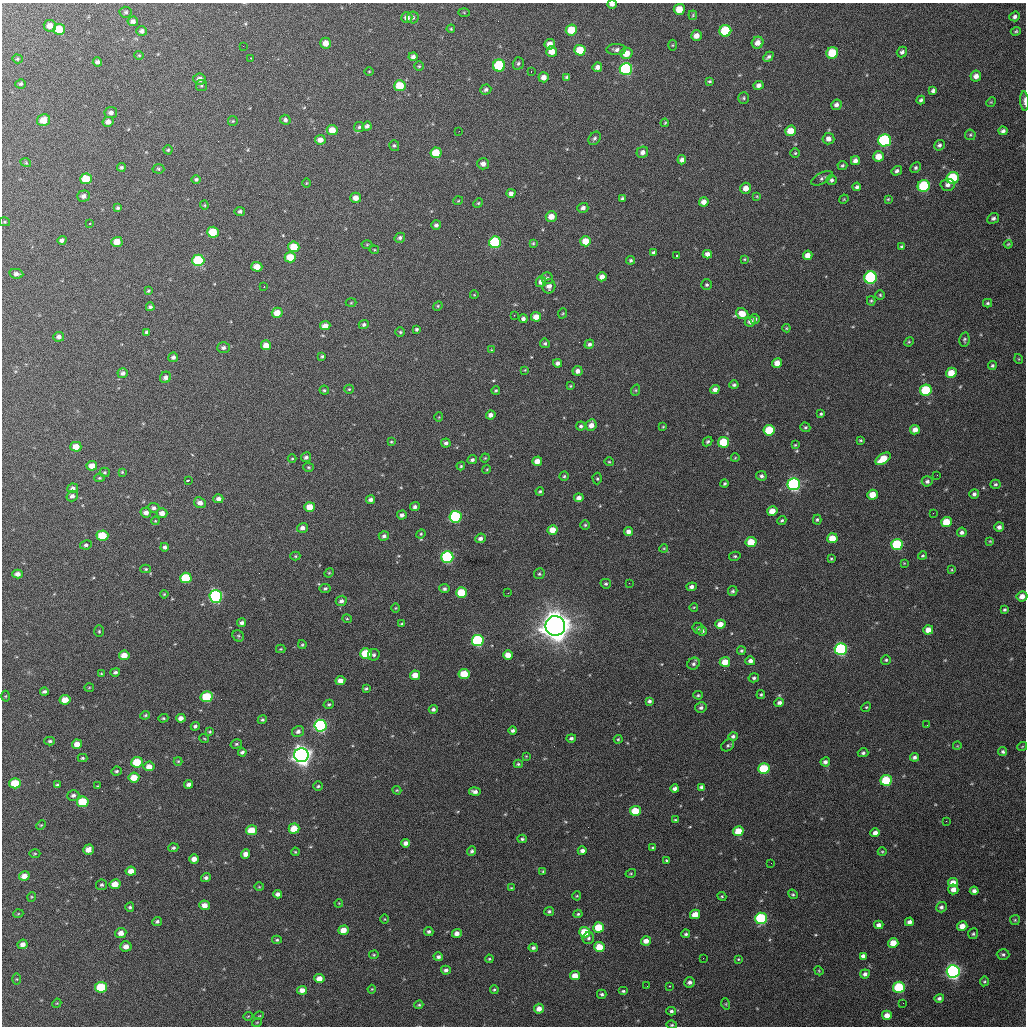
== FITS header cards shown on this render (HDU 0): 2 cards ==
NAXIS1  =                 1024 / length of data axis 1
NAXIS2  =                 1024 / length of data axis 2

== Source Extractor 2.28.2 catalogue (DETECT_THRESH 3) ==
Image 1024 x 1024 px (HDU 0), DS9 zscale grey, 1 PNG px = 1 image px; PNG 1028 x 1028 px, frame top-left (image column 1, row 1024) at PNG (2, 3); each listed source drawn as its Kron ellipse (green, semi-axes under 4 px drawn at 4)
Background 355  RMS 16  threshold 48.2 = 3 sigma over >= 5 px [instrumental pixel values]
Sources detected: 501; of the 501, the 500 brightest by FLUX_AUTO listed and drawn (1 fainter detections omitted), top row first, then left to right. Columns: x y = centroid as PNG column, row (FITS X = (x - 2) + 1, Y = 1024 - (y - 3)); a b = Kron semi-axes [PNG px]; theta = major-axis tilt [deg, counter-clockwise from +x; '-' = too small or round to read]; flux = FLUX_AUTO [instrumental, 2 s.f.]
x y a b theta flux
612 4 4 3 - 3.8e+03
679 9 5 5 - 1.7e+04
126 12 6 5 - 2.1e+03
464 12 5 4 - 1.1e+03
693 15 5 4 - 1.1e+03
1015 16 5 5 - 2.9e+03
407 18 5 5 - 5.9e+03
413 18 6 6 - 2.3e+03
133 21 5 5 - 3.9e+03
50 26 6 5 - 7.3e+03
59 29 6 5 - 2.1e+04
451 29 4 3 - 1.1e+03
571 30 6 5 - 2.7e+04
142 31 5 5 - 3.2e+03
725 31 6 6 - 5.6e+04
1016 31 5 3 - 1.4e+03
696 36 5 5 - 7.4e+03
326 43 5 5 - 9.7e+03
758 43 6 5 - 7.9e+03
550 44 5 5 - 8.9e+03
672 45 5 3 - 1.1e+03
243 46 2 2 - 6.0e+02
616 49 10 5 1 3.8e+03
580 50 5 5 - 2.6e+04
552 52 5 5 - 1.0e+04
902 52 5 5 - 2.9e+03
626 53 6 5 - 1.4e+04
832 53 6 5 - 3.9e+04
139 55 5 4 - 1.2e+03
413 57 4 4 - 3.4e+03
768 57 6 4 45 2.7e+03
251 58 3 2 - 1.0e+03
17 59 5 4 - 1.5e+03
97 62 4 4 - 3.2e+03
518 63 6 5 - 2.2e+03
499 65 6 6 - 7.6e+04
419 66 4 4 - 1.4e+03
597 67 5 4 - 5.1e+03
626 69 6 6 - 1.4e+05
369 71 5 3 - 9.1e+02
531 71 2 2 - 8.5e+02
976 76 5 5 - 5.6e+03
544 77 5 5 - 6.9e+03
567 77 4 4 - 2.2e+03
200 79 6 5 - 5.9e+03
709 81 4 3 - 1.4e+03
21 84 5 4 - 1.9e+03
201 85 5 5 - 1.8e+03
759 85 5 4 - 4.4e+03
400 86 6 5 - 3.0e+04
486 89 5 5 - 2.6e+03
933 91 4 4 - 2.4e+03
744 98 6 5 - 1.8e+03
921 100 4 3 - 2.3e+03
1024 101 10 3 -86 3.6e+03
991 102 5 4 - 1.2e+03
836 105 5 5 - 4.3e+03
111 113 6 5 - 4.1e+03
44 120 6 6 - 1.4e+04
285 120 5 5 - 2.9e+03
233 121 5 5 - 1.3e+03
108 122 5 5 - 6.2e+03
665 123 4 3 - 1.1e+03
367 126 5 4 - 3.3e+03
359 127 5 5 - 1.9e+03
332 130 5 5 - 1.5e+04
459 131 2 2 - 1.4e+03
791 131 5 5 - 1.6e+04
1003 131 4 4 - 2.9e+03
970 135 5 5 - 1.6e+03
595 138 7 5 55 2.6e+03
828 139 6 5 - 5.6e+03
320 140 5 4 - 6.8e+03
884 140 6 6 - 1.3e+05
939 145 5 5 - 2.6e+03
394 146 5 5 - 1.8e+03
168 150 4 4 - 1.6e+03
642 152 6 5 - 4.8e+03
436 153 5 5 - 2.4e+04
795 153 5 5 - 1.5e+03
879 156 5 5 - 1.2e+04
682 160 4 4 - 4.3e+03
855 161 4 4 - 4.6e+03
26 163 5 3 - 9.8e+02
483 164 6 5 - 5.6e+03
842 165 5 4 - 1.7e+03
121 167 4 4 - 2.0e+03
916 168 6 4 45 2.1e+03
158 169 6 4 -4 1.6e+03
897 171 5 4 - 2.6e+03
822 178 12 5 28 2.8e+03
953 178 6 6 - 6.9e+04
86 179 6 5 - 2.4e+04
196 179 5 4 - 2.1e+03
831 180 5 5 - 2.3e+03
306 183 4 3 - 8.4e+02
948 185 7 6 - 4.3e+03
924 186 6 6 - 7.7e+04
857 187 4 3 - 2.5e+03
746 188 5 5 - 9.0e+03
511 193 4 4 - 4.3e+03
84 196 6 5 - 4.1e+03
757 196 4 3 - 1.0e+03
356 198 5 5 - 8.6e+03
622 198 4 3 - 2.0e+03
844 199 5 3 - 1.0e+03
888 199 4 4 - 1.1e+03
458 201 5 3 - 9.4e+02
704 202 5 4 - 7.6e+03
478 203 5 4 - 1.4e+03
204 205 4 4 - 1.1e+03
118 208 3 3 - 1.9e+03
583 208 5 5 - 4.0e+03
240 211 5 4 - 2.4e+03
551 216 5 5 - 1.1e+04
993 218 6 5 - 2.9e+03
5 222 6 4 -12 1.4e+03
90 223 3 2 - 1.3e+03
436 225 5 4 - 3.5e+03
213 232 6 5 - 2.9e+04
400 238 5 4 - 2.6e+03
62 240 4 4 - 3.3e+03
586 241 5 5 - 1.7e+04
117 242 5 5 - 1.4e+04
495 242 6 6 - 9.6e+04
533 243 4 4 - 1.4e+03
367 244 5 3 - 1.1e+03
1008 244 4 3 - 1.1e+03
294 247 5 5 - 2.6e+04
902 247 4 4 - 2.1e+03
374 250 5 3 - 1.0e+03
653 252 3 3 - 1.7e+03
707 254 4 4 - 5.4e+03
677 255 3 3 - 3.2e+03
808 255 5 4 - 8.5e+03
290 257 5 5 - 2.2e+04
744 259 4 4 - 9.7e+02
198 260 6 5 - 7.8e+04
631 260 4 4 - 1.7e+03
257 267 5 5 - 1.2e+04
16 274 7 4 -10 3.4e+03
602 277 5 4 - 6.3e+03
547 278 6 5 - 2.3e+03
871 278 6 6 - 1.6e+05
541 282 5 5 - 5.7e+03
707 285 5 5 - 1.9e+03
549 286 7 6 - 4.6e+03
264 287 2 2 - 7.5e+02
148 291 4 3 - 1.3e+03
474 295 4 3 - 6.9e+02
880 295 5 4 - 1.4e+03
871 301 4 4 - 1.4e+03
351 303 5 3 - 1.1e+03
987 303 4 3 - 1.6e+03
438 306 5 4 - 1.4e+03
150 307 4 3 - 2.5e+03
277 313 5 5 - 1.5e+04
563 313 5 3 - 1.0e+03
742 314 6 5 - 1.4e+04
514 315 2 2 - 5.8e+02
536 317 5 5 - 9.9e+03
523 319 4 4 - 3.1e+03
755 319 5 5 - 2.6e+03
750 321 6 5 - 4.8e+03
364 324 5 4 - 2.6e+03
325 326 5 4 - 9.2e+03
786 328 4 4 - 1.0e+03
417 329 4 3 - 2.0e+03
147 332 4 3 - 2.1e+03
400 332 5 4 - 1.6e+03
59 337 5 5 - 3.9e+03
964 340 7 5 79 2.0e+03
909 342 5 4 - 1.2e+03
545 343 5 4 - 1.9e+03
589 344 5 4 - 3.1e+03
266 345 5 5 - 1.2e+04
223 348 6 5 - 2.9e+03
491 350 4 3 - 8.5e+02
322 356 4 3 - 1.5e+03
173 357 5 4 - 3.1e+03
1019 359 5 3 - 8.6e+02
557 363 4 4 - 3.7e+03
777 363 5 5 - 1.1e+04
992 366 4 4 - 1.6e+03
525 370 3 2 - 8.5e+02
577 371 5 5 - 5.0e+03
123 373 5 5 - 3.6e+03
951 373 5 5 - 1.6e+04
165 377 6 5 - 4.2e+03
734 385 4 4 - 2.2e+03
570 386 4 3 - 1.0e+03
349 389 4 4 - 1.3e+03
324 390 4 4 - 1.3e+03
496 390 4 4 - 1.5e+03
636 390 6 4 72 1.2e+03
715 390 5 4 - 5.2e+03
926 390 6 5 - 6.1e+04
821 414 4 4 - 1.5e+03
491 415 5 4 - 5.2e+03
439 417 5 3 - 8.2e+02
591 425 6 5 - 7.7e+03
581 426 5 4 - 2.3e+03
663 427 3 3 - 8.9e+02
805 427 5 4 - 1.7e+03
769 430 5 5 - 4.0e+04
915 430 5 4 - 6.4e+03
860 440 4 3 - 1.3e+03
708 441 5 4 - 1.8e+03
391 442 3 3 - 1.1e+03
724 442 5 5 - 3.9e+04
446 443 5 4 - 3.1e+03
795 445 4 3 - 1.1e+03
76 447 5 5 - 1.3e+04
306 457 5 4 - 3.0e+03
485 458 4 4 - 1.1e+03
735 458 4 2 - 9.0e+02
292 459 4 3 - 9.6e+02
883 459 8 5 34 2.2e+04
472 460 5 4 - 2.8e+03
537 461 5 4 - 9.5e+03
609 462 5 4 - 1.2e+03
92 466 5 5 - 1.0e+04
461 466 4 4 - 1.4e+03
309 467 5 4 - 1.4e+03
487 469 4 3 - 1.0e+03
104 472 5 5 - 1.6e+03
122 472 4 4 - 1.2e+03
937 475 2 2 - 7.0e+02
564 476 4 4 - 1.6e+03
761 476 5 4 - 2.9e+03
99 478 5 4 - 1.4e+03
597 479 6 4 -88 1.6e+03
188 480 4 2 - 2.4e+03
927 481 5 5 - 2.8e+03
724 484 4 3 - 1.6e+03
794 484 6 6 - 2.3e+05
995 484 5 4 - 2.1e+03
73 488 5 4 - 3.5e+03
540 491 4 3 - 1.5e+03
974 494 5 5 - 2.8e+03
873 495 5 5 - 1.6e+04
72 496 6 5 - 3.9e+03
579 498 5 4 - 5.3e+03
218 499 5 4 - 4.9e+03
371 500 4 4 - 3.9e+03
200 503 6 5 - 5.9e+03
310 507 5 5 - 1.5e+04
415 507 5 4 - 3.0e+03
154 508 6 5 - 3.0e+03
772 511 5 5 - 1.3e+04
146 512 5 5 - 5.5e+03
162 513 5 4 - 6.6e+03
933 513 2 2 - 6.7e+02
402 515 5 4 - 3.5e+03
455 517 6 6 - 1.2e+05
782 520 5 4 - 1.7e+03
817 520 5 4 - 1.6e+03
155 521 4 3 - 8.2e+02
946 522 5 5 - 2.4e+04
585 525 5 4 - 1.6e+03
999 527 5 5 - 4.0e+03
302 528 5 4 - 4.4e+03
553 530 5 4 - 1.4e+04
628 531 4 4 - 5.7e+03
962 532 5 5 - 3.4e+03
421 534 5 4 - 1.4e+03
102 536 6 5 - 3.8e+04
384 536 5 4 - 2.8e+03
480 538 5 4 - 3.7e+03
832 538 5 5 - 1.7e+04
990 541 4 3 - 1.0e+03
751 542 5 5 - 2.5e+04
86 545 6 4 10 2.4e+03
897 545 6 5 - 7.5e+04
165 547 4 4 - 3.0e+03
664 548 4 3 - 1.1e+03
295 556 5 4 - 1.4e+03
735 556 6 4 11 1.6e+03
923 556 4 4 - 1.6e+03
447 557 6 6 - 1.5e+05
831 559 4 3 - 1.1e+03
904 563 4 4 - 8.0e+02
146 569 5 4 - 1.3e+03
952 570 3 3 - 1.1e+03
329 573 5 4 - 1.3e+03
18 574 5 4 - 5.3e+03
539 574 5 5 - 1.8e+03
186 578 5 5 - 4.6e+04
629 583 3 2 - 1.0e+03
606 584 5 4 - 1.9e+03
692 587 5 4 - 4.0e+03
325 589 5 4 - 2.2e+03
444 589 5 4 - 2.4e+03
733 591 5 4 - 2.1e+03
461 593 5 5 - 3.6e+04
508 593 3 2 - 9.1e+02
164 594 4 3 - 1.0e+03
216 596 6 6 - 2.0e+05
1022 596 5 5 - 7.2e+03
341 601 5 5 - 3.6e+03
694 607 4 3 - 7.8e+02
396 608 5 3 - 9.8e+02
1004 610 4 3 - 1.7e+03
347 619 5 4 - 1.2e+03
241 623 4 4 - 3.2e+03
402 624 4 3 - 1.4e+03
720 624 5 4 - 1.1e+04
555 626 10 10 - 1.9e+06
698 628 5 5 - 2.1e+03
928 630 5 4 - 9.1e+03
99 631 6 5 - 1.5e+03
702 631 5 5 - 3.3e+03
238 636 6 5 - 1.8e+03
478 640 6 5 - 1.4e+05
302 645 4 4 - 1.3e+03
281 649 5 4 - 1.1e+03
841 649 6 6 - 1.7e+05
741 651 4 4 - 1.8e+03
366 653 5 5 - 4.0e+04
124 655 5 4 - 1.2e+04
374 655 6 5 - 2.5e+03
508 655 5 4 - 1.1e+04
886 660 5 5 - 1.7e+03
750 661 5 4 - 3.9e+03
725 662 5 5 - 1.4e+04
694 664 6 5 - 2.7e+03
115 672 5 4 - 2.2e+03
101 674 4 3 - 1.1e+03
464 674 5 5 - 2.9e+04
415 675 5 4 - 9.5e+03
754 678 5 4 - 2.1e+03
340 681 5 4 - 7.3e+03
89 687 5 3 - 8.9e+02
366 688 4 3 - 1.7e+03
44 691 4 3 - 2.4e+03
761 694 4 4 - 1.4e+03
698 695 5 3 - 1.4e+03
6 696 5 3 - 1.1e+03
207 697 6 5 - 4.7e+04
65 700 5 4 - 1.4e+04
649 701 4 4 - 2.7e+03
779 703 5 4 - 3.4e+03
329 704 5 4 - 1.7e+03
866 707 5 4 - 1.4e+03
701 708 6 5 - 3.0e+03
433 709 4 4 - 2.7e+03
145 715 5 4 - 1.4e+03
163 718 5 4 - 1.3e+03
181 718 5 4 - 5.7e+03
262 720 5 4 - 1.8e+03
927 725 2 2 - 7.1e+02
195 726 4 4 - 2.5e+03
320 726 6 6 - 2.1e+05
513 730 4 4 - 2.6e+03
298 731 6 5 - 4.0e+03
210 732 4 3 - 1.3e+03
733 736 4 4 - 2.6e+03
204 738 5 3 - 9.7e+02
571 738 5 4 - 2.5e+03
618 739 4 3 - 1.2e+03
50 741 5 4 - 2.1e+03
77 744 5 4 - 9.9e+03
236 744 6 4 16 1.8e+03
728 745 7 5 37 2.1e+03
957 746 4 3 - 8.6e+02
1022 747 5 3 - 9.4e+02
242 752 4 4 - 2.5e+03
1003 752 4 4 - 2.2e+03
863 753 5 4 - 2.2e+03
301 755 7 7 - 8.1e+05
526 756 3 3 - 8.1e+02
914 757 4 4 - 3.0e+03
83 758 5 3 - 1.7e+03
178 761 4 4 - 1.1e+03
137 762 6 5 - 3.2e+04
825 762 5 4 - 3.7e+03
518 764 4 3 - 1.5e+03
149 766 5 5 - 7.8e+03
764 769 6 5 - 5.5e+04
116 771 5 4 - 2.1e+03
134 777 5 5 - 1.7e+04
886 780 6 5 - 4.9e+04
15 783 6 5 - 3.0e+04
189 784 4 4 - 4.5e+03
57 785 4 3 - 1.9e+03
97 786 4 3 - 7.9e+02
318 786 5 4 - 1.7e+03
701 787 4 4 - 2.5e+03
675 789 4 4 - 4.0e+03
397 790 4 4 - 1.2e+03
475 791 5 3 - 4.2e+03
73 795 6 5 - 3.4e+03
83 802 6 5 - 4.1e+04
635 811 5 5 - 2.4e+04
675 820 4 3 - 1.2e+03
946 821 3 2 - 8.8e+02
41 825 5 3 - 1.1e+03
294 828 5 5 - 2.0e+04
251 830 5 5 - 1.9e+04
738 831 5 5 - 2.0e+04
875 833 4 4 - 5.3e+03
522 839 5 4 - 1.9e+03
406 843 4 4 - 5.0e+03
652 847 4 3 - 1.2e+03
173 848 5 4 - 2.1e+03
88 850 5 5 - 7.9e+03
472 851 5 4 - 2.4e+03
582 851 4 4 - 4.3e+03
295 852 4 3 - 1.0e+03
882 852 4 4 - 1.1e+03
35 854 5 3 - 1.2e+03
245 854 5 4 - 5.3e+03
194 859 5 4 - 6.8e+03
666 860 4 4 - 1.3e+03
771 863 3 2 - 7.1e+02
131 871 5 4 - 9.4e+03
543 871 4 3 - 1.3e+03
631 873 5 4 - 1.2e+03
24 876 5 4 - 7.9e+03
206 878 5 4 - 3.1e+03
953 882 5 4 - 9.4e+03
115 884 5 5 - 1.4e+04
102 885 5 5 - 2.1e+03
259 887 5 3 - 9.6e+02
511 888 3 3 - 8.4e+02
953 889 5 5 - 6.3e+03
974 891 4 4 - 3.5e+03
278 894 4 4 - 4.1e+03
793 894 5 4 - 1.7e+03
577 896 4 4 - 1.1e+03
722 896 4 4 - 1.3e+03
31 897 5 3 - 9.2e+02
339 903 4 3 - 8.6e+02
205 905 5 5 - 8.4e+03
130 907 4 4 - 1.9e+03
941 907 5 5 - 2.8e+03
549 911 5 4 - 1.9e+03
18 914 5 3 - 9.6e+02
578 914 4 4 - 1.5e+03
695 914 5 5 - 1.1e+04
761 918 6 6 - 1.0e+05
385 919 5 3 - 8.9e+02
1015 920 5 5 - 1.4e+03
157 921 5 4 - 2.3e+03
909 922 4 4 - 3.8e+03
879 925 4 4 - 3.9e+03
962 926 5 4 - 9.7e+03
599 927 5 5 - 3.0e+04
343 930 5 4 - 1.1e+04
429 932 4 4 - 2.5e+03
585 932 5 5 - 3.2e+04
121 933 5 5 - 7.5e+03
457 933 5 4 - 5.5e+03
686 934 4 4 - 1.9e+03
973 934 5 5 - 1.6e+03
588 938 6 5 - 2.3e+03
277 940 5 4 - 1.5e+03
646 941 5 4 - 7.2e+03
893 943 5 5 - 1.5e+04
23 944 5 4 - 5.4e+03
126 946 5 5 - 7.0e+03
599 947 5 5 - 1.9e+04
533 948 4 4 - 2.4e+03
1003 954 6 5 - 2.3e+03
374 955 5 4 - 1.3e+03
863 956 4 4 - 3.6e+03
438 957 5 4 - 2.9e+03
703 958 2 2 - 4.6e+02
489 959 4 3 - 1.1e+03
738 959 4 3 - 1.0e+03
446 970 5 4 - 3.1e+03
819 971 5 3 - 1.1e+03
953 971 6 6 - 3.4e+05
865 974 5 4 - 3.2e+03
575 976 5 4 - 1.1e+04
17 979 5 3 - 1.1e+03
319 979 5 4 - 9.4e+03
984 981 5 4 - 1.4e+03
689 982 5 5 - 3.5e+03
647 986 2 2 - 5.2e+02
670 986 3 2 - 1.5e+03
101 987 6 5 - 5.0e+04
899 987 6 5 - 7.2e+04
372 989 4 4 - 1.0e+03
494 989 4 3 - 1.4e+03
302 990 5 4 - 7.2e+03
623 991 5 3 - 1.6e+03
602 994 5 4 - 2.1e+03
939 998 5 4 - 2.4e+03
57 1003 5 3 - 9.2e+02
903 1003 3 2 - 9.0e+02
726 1004 5 3 - 1.1e+03
419 1005 4 3 - 1.2e+03
539 1009 5 5 - 7.4e+03
671 1011 5 4 - 2.0e+03
887 1015 5 4 - 8.2e+03
248 1016 4 3 - 8.5e+02
259 1016 5 3 - 8.5e+02
257 1022 5 3 - 8.7e+02
672 1025 5 4 - 1.5e+03
At the frame edge (FLAGS 8, measured only in part): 4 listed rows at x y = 612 4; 1024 101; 1022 596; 672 1025
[1 fainter detection neither listed nor drawn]